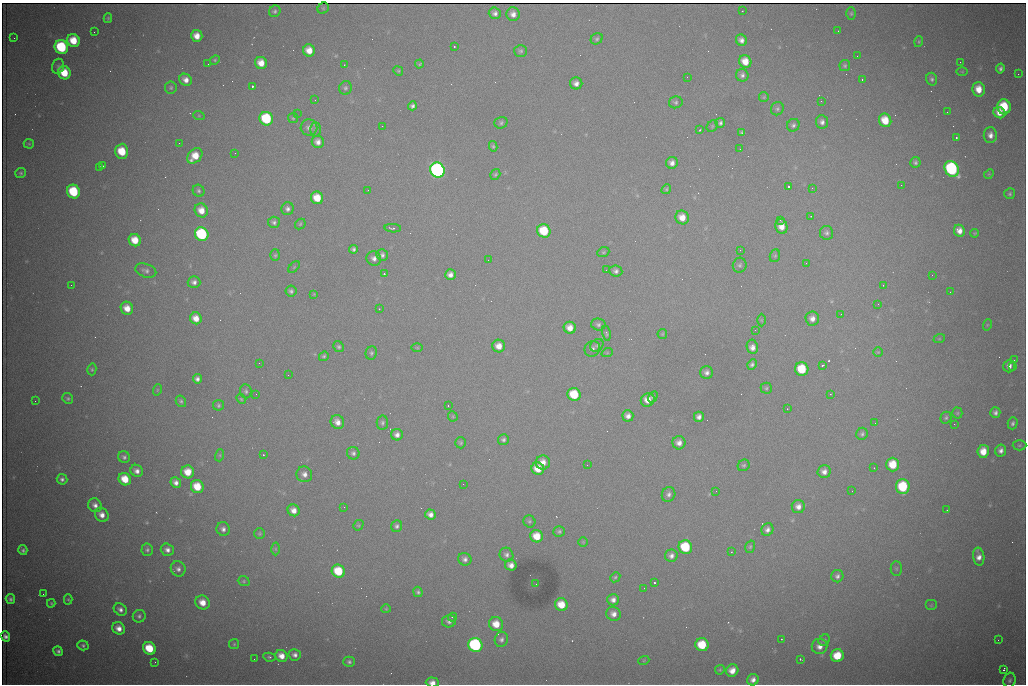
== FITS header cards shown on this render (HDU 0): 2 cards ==
NAXIS1  =                 1024 /fastest changing axis
NAXIS2  =                  682 /next to fastest changing axis

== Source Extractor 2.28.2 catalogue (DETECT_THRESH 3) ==
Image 1024 x 682 px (HDU 0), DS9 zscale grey, 1 PNG px = 1 image px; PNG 1028 x 686 px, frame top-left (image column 1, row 682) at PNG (2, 3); each listed source drawn as its Kron ellipse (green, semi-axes under 4 px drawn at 4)
Background 3800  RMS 39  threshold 118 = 3 sigma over >= 5 px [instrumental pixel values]
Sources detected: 307; all 307 listed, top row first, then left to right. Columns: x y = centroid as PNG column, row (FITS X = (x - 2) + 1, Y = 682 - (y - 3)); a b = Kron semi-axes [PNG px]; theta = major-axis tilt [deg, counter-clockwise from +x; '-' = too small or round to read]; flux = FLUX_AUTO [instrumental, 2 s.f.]
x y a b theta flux
323 8 6 5 - 1300
275 11 6 5 - 5700
742 11 2 2 - 1800
495 13 6 5 - 9500
851 13 6 4 90 4200
513 14 7 6 - 16000
108 18 5 4 - 3300
838 31 2 2 - 1700
94 32 2 2 - 1300
197 36 6 5 - 26000
14 38 2 2 - 1700
597 39 6 5 - 5100
73 40 6 6 - 57000
741 40 6 5 - 13000
919 42 5 3 - 3000
61 47 7 6 - 210000
454 47 2 2 - 2200
309 50 6 6 - 32000
521 51 6 6 - 5600
857 56 2 2 - 2000
215 60 5 4 - 3200
745 61 6 6 - 36000
960 62 3 2 - 2200
261 63 6 6 - 32000
208 64 2 2 - 2600
420 64 4 3 - 2700
344 65 3 2 - 2300
58 66 8 5 75 6400
845 66 5 5 - 5000
1000 69 5 4 - 7600
398 71 5 4 - 3200
962 72 6 4 0 3100
64 73 7 6 - 61000
1018 74 2 2 - 15000
742 75 6 6 - 8900
687 77 2 2 - 1000
862 79 3 2 - 5900
932 79 6 5 - 6100
186 80 6 5 - 18000
576 83 6 6 - 15000
252 86 3 3 - 90000
171 88 6 6 - 5100
345 88 7 6 - 6500
979 89 7 6 - 37000
764 97 5 4 - 3300
315 100 2 2 - 1100
821 101 2 2 - 1600
676 102 7 6 - 5900
412 106 4 4 - 7400
1004 107 7 7 - 110000
777 109 7 6 - 6400
947 112 3 2 - 3400
999 113 6 5 - 23000
297 114 3 2 - 2600
199 116 6 4 -19 2700
293 118 5 5 - 3800
266 119 7 6 - 190000
885 120 7 6 - 52000
822 122 7 6 - 11000
501 123 6 5 - 5800
720 123 5 5 - 6600
793 125 7 6 - 7400
382 126 2 2 - 1600
712 126 6 5 - 4000
309 128 8 8 - 13000
315 130 7 5 90 5300
700 130 3 2 - 2400
742 133 4 3 - 5300
990 135 8 6 -88 16000
956 137 3 2 - 4200
318 142 6 6 - 15000
179 143 2 2 - 4000
29 144 5 5 - 3500
493 146 5 4 - 4300
740 149 3 2 - 3000
122 151 7 6 - 80000
235 153 2 2 - 1300
195 156 9 6 46 47000
915 162 5 5 - 6200
672 163 6 6 - 14000
103 166 2 2 - 1300
100 167 3 2 - 2200
952 169 8 6 -59 460000
437 170 8 7 - 970000
21 173 5 5 - 4400
989 174 5 4 - 3100
495 175 6 4 57 4200
901 185 2 2 - 1700
788 186 3 3 - 6000
812 188 3 2 - 3300
666 189 5 4 - 3800
368 190 2 2 - 8800
198 191 6 5 - 5700
73 192 7 6 - 150000
1010 194 5 5 - 4800
317 198 6 6 - 52000
287 209 6 6 - 9200
201 210 7 6 - 31000
811 216 3 3 - 2400
682 217 7 6 - 31000
780 220 2 2 - 2900
274 222 6 5 - 6900
300 224 6 4 47 3500
781 226 7 6 - 26000
393 228 8 3 -3 6300
544 231 7 6 - 100000
959 231 6 5 - 19000
826 233 7 6 - 7400
975 233 4 3 - 2400
202 234 7 6 - 290000
135 240 6 6 - 46000
353 249 4 4 - 5900
740 250 2 2 - 1400
603 252 6 4 21 4000
275 255 6 5 - 4100
382 255 6 5 - 7800
775 256 6 5 - 3900
374 258 7 7 - 12000
488 260 2 2 - 1800
806 263 2 2 - 1600
740 265 7 7 - 6800
294 267 7 4 46 2900
606 270 2 2 - 1300
146 271 11 6 -18 10000
616 271 6 5 - 9000
384 274 3 2 - 4200
450 275 5 5 - 14000
932 275 2 2 - 1000
194 282 6 6 - 11000
71 285 2 2 - 6900
883 285 2 2 - 1400
291 291 5 5 - 6500
950 292 2 2 - 1100
314 294 4 4 - 2400
878 304 2 2 - 1200
127 308 7 6 - 32000
379 309 2 2 - 3800
841 314 3 2 - 2700
196 318 6 5 - 29000
812 319 7 7 - 17000
761 320 6 4 -90 3300
598 324 7 6 - 7000
987 325 6 3 72 2300
570 328 6 6 - 25000
755 330 2 2 - 1500
606 333 7 4 -78 4600
662 334 5 5 - 3500
939 339 6 4 18 2800
597 345 7 5 39 5200
499 346 6 6 - 25000
338 347 6 5 - 5100
752 347 7 5 -81 20000
417 348 6 4 -1 3000
592 349 8 7 - 9400
878 352 5 5 - 3000
371 353 7 5 67 5600
607 353 6 3 19 2800
324 356 5 4 - 4200
1014 360 3 2 - 2600
259 363 2 2 - 1900
752 364 5 4 - 6900
822 365 4 3 - 3400
1009 366 6 5 - 13000
1013 366 2 2 - 23000
92 369 6 4 76 4200
802 369 7 6 - 96000
707 372 6 6 - 11000
288 375 2 2 - 1600
197 379 5 4 - 9100
766 388 5 5 - 4400
157 390 6 3 72 2500
246 391 7 5 -83 6100
256 394 2 2 - 1800
574 394 7 6 - 95000
830 394 3 3 - 2000
653 397 6 4 60 5600
68 398 5 5 - 4900
241 399 5 4 - 3400
648 400 7 6 - 30000
35 401 2 2 - 1600
181 401 6 5 - 4900
218 405 5 5 - 4800
448 405 2 2 - 1900
787 409 2 2 - 1700
957 413 5 5 - 3600
995 413 5 5 - 8500
453 416 5 4 - 3200
628 416 5 5 - 14000
699 417 5 5 - 11000
946 418 6 5 - 4900
337 422 7 6 - 19000
382 423 7 5 81 6000
875 423 2 2 - 1600
1013 423 6 5 - 6800
954 424 2 2 - 9600
862 434 6 5 - 6400
397 435 6 6 - 12000
503 439 5 5 - 6700
461 443 5 5 - 4500
679 443 7 6 - 16000
1019 445 7 5 2 4500
983 451 6 5 - 37000
1001 451 6 5 - 11000
353 453 6 6 - 7700
220 455 6 4 72 3300
263 455 2 2 - 2100
124 457 6 5 - 6900
543 462 7 7 - 23000
893 464 7 6 - 64000
587 465 2 2 - 5300
744 465 6 5 - 4900
874 468 2 2 - 1300
538 469 6 6 - 41000
137 471 6 5 - 14000
188 472 6 6 - 42000
824 472 6 6 - 15000
304 474 8 7 - 16000
62 479 5 5 - 7600
125 479 6 5 - 54000
176 482 5 5 - 13000
463 484 2 2 - 1100
197 486 7 6 - 58000
903 487 7 6 - 150000
716 491 3 2 - 2300
852 491 2 2 - 1600
669 494 7 6 - 9900
95 505 7 6 - 14000
344 507 3 2 - 4100
798 507 7 6 - 17000
294 510 6 5 - 21000
947 510 2 2 - 1300
430 514 5 5 - 15000
102 515 7 6 - 20000
529 521 6 5 - 4700
358 525 5 5 - 3500
397 526 6 5 - 7200
223 529 7 6 - 11000
767 530 6 5 - 11000
559 531 6 5 - 5500
260 534 5 5 - 4200
537 536 6 6 - 48000
583 542 5 4 - 2900
685 547 7 6 - 140000
750 547 6 4 72 4400
275 549 6 4 -89 4100
23 550 5 4 - 6600
147 550 6 5 - 6400
167 550 6 6 - 13000
731 552 2 2 - 2100
506 555 7 6 - 9700
671 556 6 6 - 11000
979 557 9 5 -80 18000
465 559 7 6 - 10000
511 565 6 5 - 16000
896 568 7 5 90 5200
178 569 8 7 - 11000
338 571 7 6 - 97000
837 576 6 6 - 9000
615 577 5 4 - 4300
244 581 6 5 - 4200
654 583 3 3 - 99000
536 584 2 2 - 1400
644 588 2 2 - 960
418 592 5 4 - 5200
43 594 2 2 - 3100
10 599 5 4 - 7000
68 599 5 4 - 3500
613 600 6 5 - 13000
203 602 7 6 - 34000
51 603 4 3 - 3000
561 605 6 6 - 50000
931 605 6 5 - 3800
120 609 7 5 -38 11000
386 609 5 4 - 3000
614 614 7 7 - 16000
139 616 6 6 - 7700
453 617 4 3 - 2700
449 621 7 6 - 9200
496 624 7 7 - 42000
119 628 7 6 - 21000
5 636 5 4 - 9900
501 639 8 6 71 8700
781 639 2 2 - 4000
824 640 6 5 - 4400
998 640 2 2 - 1300
234 644 5 5 - 3700
83 645 5 4 - 5600
475 645 7 6 - 470000
702 645 6 6 - 90000
820 646 8 7 - 18000
149 648 7 6 - 82000
58 651 5 4 - 7800
295 655 6 5 - 11000
281 656 6 5 - 26000
837 656 6 6 - 69000
269 657 6 4 -9 4700
254 659 2 2 - 5100
800 659 3 2 - 3100
644 660 5 3 - 2500
155 662 2 2 - 1300
349 662 6 5 - 6700
720 670 5 4 - 3400
1004 670 3 3 - 6300
732 671 6 6 - 23000
753 680 6 5 - 14000
1010 680 7 6 - 7200
432 682 6 5 - 18000
At the frame edge (FLAGS 8, measured only in part): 1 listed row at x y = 432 682